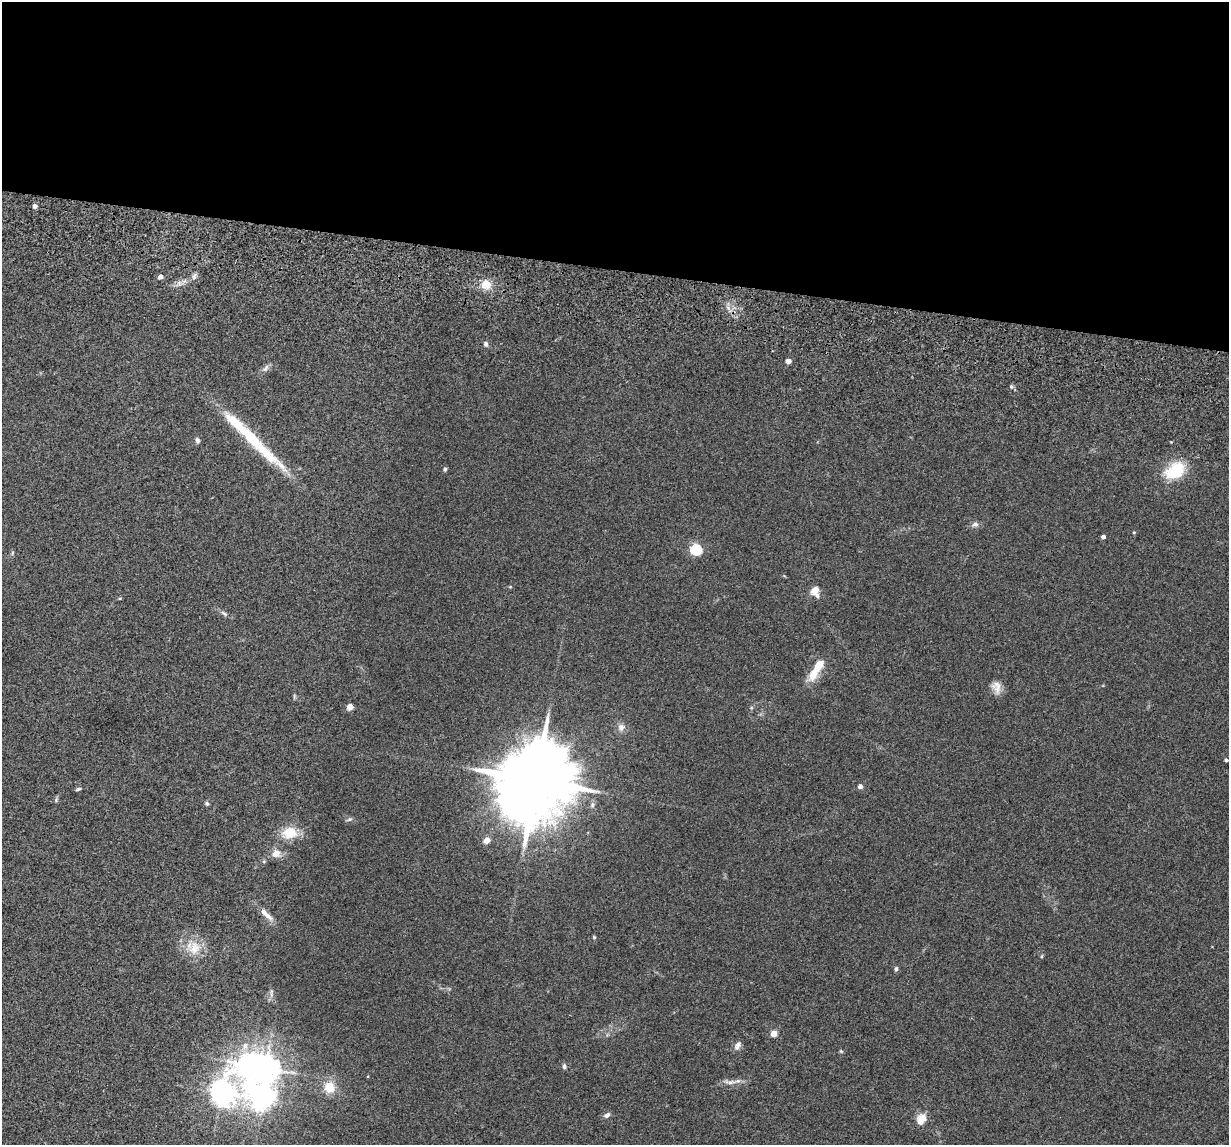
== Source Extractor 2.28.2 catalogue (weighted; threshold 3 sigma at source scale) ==
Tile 3 of 4 x 4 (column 3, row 1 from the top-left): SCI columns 2486-3712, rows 3666-4808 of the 4974 x 5163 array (HDU 1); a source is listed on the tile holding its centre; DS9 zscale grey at full resolution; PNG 1231 x 1147 px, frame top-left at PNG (2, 2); no overlay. Shown black and unused: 24% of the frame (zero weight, under 3 of 5 exposures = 6% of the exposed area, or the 3 px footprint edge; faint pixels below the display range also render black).
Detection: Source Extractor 2.28.2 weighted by HDU 2 'WHT'; one run over the whole footprint, this tile lists its part. Background 0.0377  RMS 0.0053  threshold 0.0237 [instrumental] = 3 sigma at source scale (4.5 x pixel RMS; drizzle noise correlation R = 1.50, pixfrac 1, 0.05/0.05 arcsec/px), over >= 5 px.
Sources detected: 54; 2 inside a brighter object's white glare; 2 long thin detections or spike segments (spike, bleed or trail) — not listed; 1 inside a brighter listed object's ellipse — not listed separately; the other 49 listed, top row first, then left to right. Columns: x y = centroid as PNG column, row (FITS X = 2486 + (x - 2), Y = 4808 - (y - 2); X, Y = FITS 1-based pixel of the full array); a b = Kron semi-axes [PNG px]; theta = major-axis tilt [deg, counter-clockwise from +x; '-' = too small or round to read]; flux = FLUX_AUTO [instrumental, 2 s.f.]
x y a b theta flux
35 206 4 4 - 2.4
194 276 11 4 67 1.4
160 277 4 4 - 3.4
486 285 12 10 -11 6.4
486 344 6 5 - 1.3
788 361 4 4 - 4.5
266 368 12 5 56 1.7
1011 387 6 5 - 0.99
197 440 8 5 -58 1.1
445 469 5 4 - 0.91
1175 471 28 18 32 18
975 524 8 7 - 1.8
1134 532 4 4 - 0.47
1103 537 4 4 - 1.7
696 550 5 5 - 57
12 553 6 4 72 0.63
510 587 5 3 - 0.47
815 590 12 9 53 4
224 613 13 4 -33 1.5
817 668 28 8 60 13
996 687 18 11 -78 4.3
350 707 4 4 - 8.2
621 727 10 9 - 2.7
1226 760 3 3 - 0.97
536 781 21 18 65 6900
860 786 4 4 - 2.7
78 789 7 4 17 0.85
207 803 6 5 - 0.92
349 819 7 5 20 1.1
289 833 16 12 8 12
487 840 5 4 - 6.1
276 853 12 11 - 3.9
266 914 22 7 -42 4.2
594 937 5 4 - 0.56
194 948 21 16 75 9.9
1042 956 5 3 - 0.52
896 969 6 5 - 0.88
774 1033 4 4 - 7.3
738 1045 12 7 59 2.2
245 1046 10 8 70 3.2
841 1051 5 4 - 0.57
564 1066 7 5 -83 1.1
265 1068 8 8 - 520
731 1082 16 5 6 3
329 1087 15 14 - 8.7
221 1093 11 9 75 340
263 1098 17 11 -46 260
607 1115 9 6 31 1.6
921 1119 14 10 62 5.9